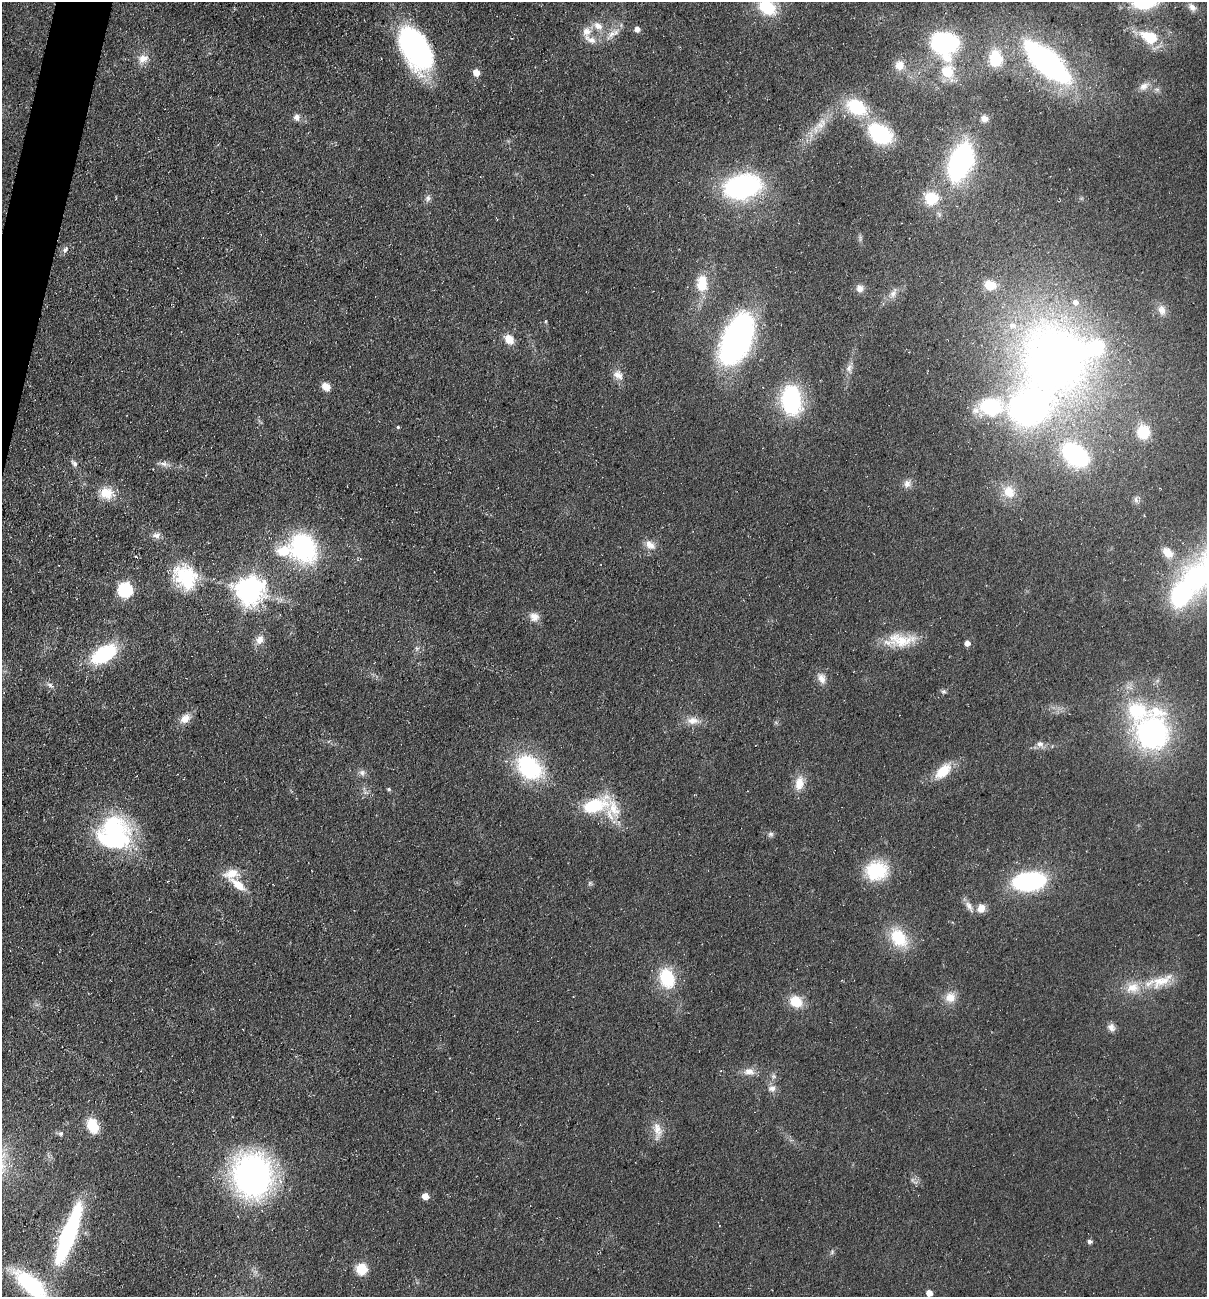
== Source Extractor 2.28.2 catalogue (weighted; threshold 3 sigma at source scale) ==
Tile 11 of 4 x 4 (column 3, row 3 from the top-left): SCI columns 2591-3795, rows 1297-2591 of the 5254 x 5198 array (HDU 1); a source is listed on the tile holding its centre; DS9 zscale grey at full resolution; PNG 1209 x 1299 px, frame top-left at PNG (2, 2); no overlay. Shown black and unused: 1% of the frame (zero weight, under 3 of 5 exposures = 3% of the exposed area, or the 3 px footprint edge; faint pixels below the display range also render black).
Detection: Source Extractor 2.28.2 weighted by HDU 2 'WHT'; one run over the whole footprint, this tile lists its part. Background 0.0903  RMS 0.0087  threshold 0.039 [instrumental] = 3 sigma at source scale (4.5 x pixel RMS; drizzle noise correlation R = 1.50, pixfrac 1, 0.05/0.05 arcsec/px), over >= 5 px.
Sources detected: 117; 2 inside a brighter object's white glare — not listed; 11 inside a brighter listed object's ellipse — not listed separately; the other 104 listed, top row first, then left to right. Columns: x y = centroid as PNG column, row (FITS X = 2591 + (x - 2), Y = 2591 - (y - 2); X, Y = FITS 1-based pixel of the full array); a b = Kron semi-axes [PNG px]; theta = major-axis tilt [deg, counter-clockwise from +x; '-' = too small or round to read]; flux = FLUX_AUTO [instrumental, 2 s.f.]
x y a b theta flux
767 7 26 19 -36 39
1192 7 13 9 -45 6.5
598 26 14 9 -35 8.8
637 29 6 5 - 4.9
586 31 12 11 - 8.5
611 34 15 8 42 8.2
1150 38 14 10 -28 37
945 44 22 20 -28 150
416 49 47 25 -62 170
996 58 17 13 -85 40
143 59 15 11 27 9
1047 62 52 21 -42 240
900 65 12 11 - 10
948 72 14 11 -64 30
476 73 6 6 - 9.2
1144 86 15 9 36 6.4
856 107 26 18 -30 43
296 117 9 8 - 4.3
984 118 9 8 - 5.3
820 125 15 11 26 9.8
880 134 19 14 -33 91
961 161 26 15 68 220
743 186 26 17 13 200
428 198 9 7 49 3.2
931 198 12 12 - 30
65 249 10 6 50 3.4
702 284 15 9 86 29
990 285 16 13 -16 16
860 288 10 10 - 5.3
893 293 15 8 63 5.9
1162 310 15 10 -73 6.9
546 321 5 3 - 0.99
509 339 12 9 -46 11
737 339 38 20 67 340
1055 358 74 59 -61 610
849 368 14 8 81 5.4
618 375 15 11 -44 8
326 386 9 7 -41 8.3
791 400 28 19 -83 96
991 407 23 17 -6 58
398 427 4 4 - 1.1
1143 432 16 14 -82 25
1075 455 20 13 -38 150
74 463 9 6 -54 3.2
164 464 11 7 -10 4.2
907 484 11 9 76 5.2
1009 492 18 16 -70 18
106 493 20 15 -9 18
1136 500 9 6 -71 2.9
156 535 12 8 3 4.6
650 545 15 11 -41 8
303 547 27 22 -62 130
1168 553 16 11 -43 12
136 557 5 2 - 0.9
186 577 33 26 -53 50
1198 577 34 29 -67 120
125 590 7 7 - 160
249 591 9 9 - 1000
534 617 13 11 -16 7.2
260 640 14 10 63 7.6
900 640 38 17 -1 29
967 643 5 5 - 5.4
104 654 25 14 32 69
821 678 14 10 -66 7.2
50 685 10 6 -34 3.2
943 691 7 5 16 1.9
185 718 15 11 42 9
693 720 16 10 1 9.2
1152 733 36 30 83 200
1040 744 11 8 -41 4.7
529 767 29 21 -45 91
943 771 21 11 44 21
362 773 10 8 -71 3.8
799 783 19 11 80 13
389 789 5 4 - 1.6
594 806 34 17 16 47
115 831 43 35 -25 110
771 834 8 6 14 2.3
876 871 26 23 12 43
1029 881 24 14 6 140
590 883 7 4 71 1.4
238 885 23 9 -37 16
969 906 19 7 -58 5.7
981 908 11 10 - 7.7
899 938 26 18 -55 35
667 978 22 17 -72 40
1161 981 36 15 25 25
950 997 14 14 - 11
796 1002 15 12 -37 19
1111 1027 10 9 - 4.7
749 1071 15 9 -5 7.9
774 1076 8 6 -21 2.3
772 1088 11 9 16 5.3
93 1126 15 10 -65 26
658 1130 25 11 -82 11
61 1133 7 6 - 2.4
252 1175 39 33 -80 300
425 1196 5 5 - 9.5
68 1235 67 14 69 150
1089 1241 5 5 - 2.6
832 1252 6 5 - 1.6
361 1269 6 6 - 64
32 1285 38 14 -42 110
929 1293 5 5 - 7.2
Isophote crosses this tile's border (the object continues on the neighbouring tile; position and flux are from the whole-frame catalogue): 3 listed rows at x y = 767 7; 1198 577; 32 1285